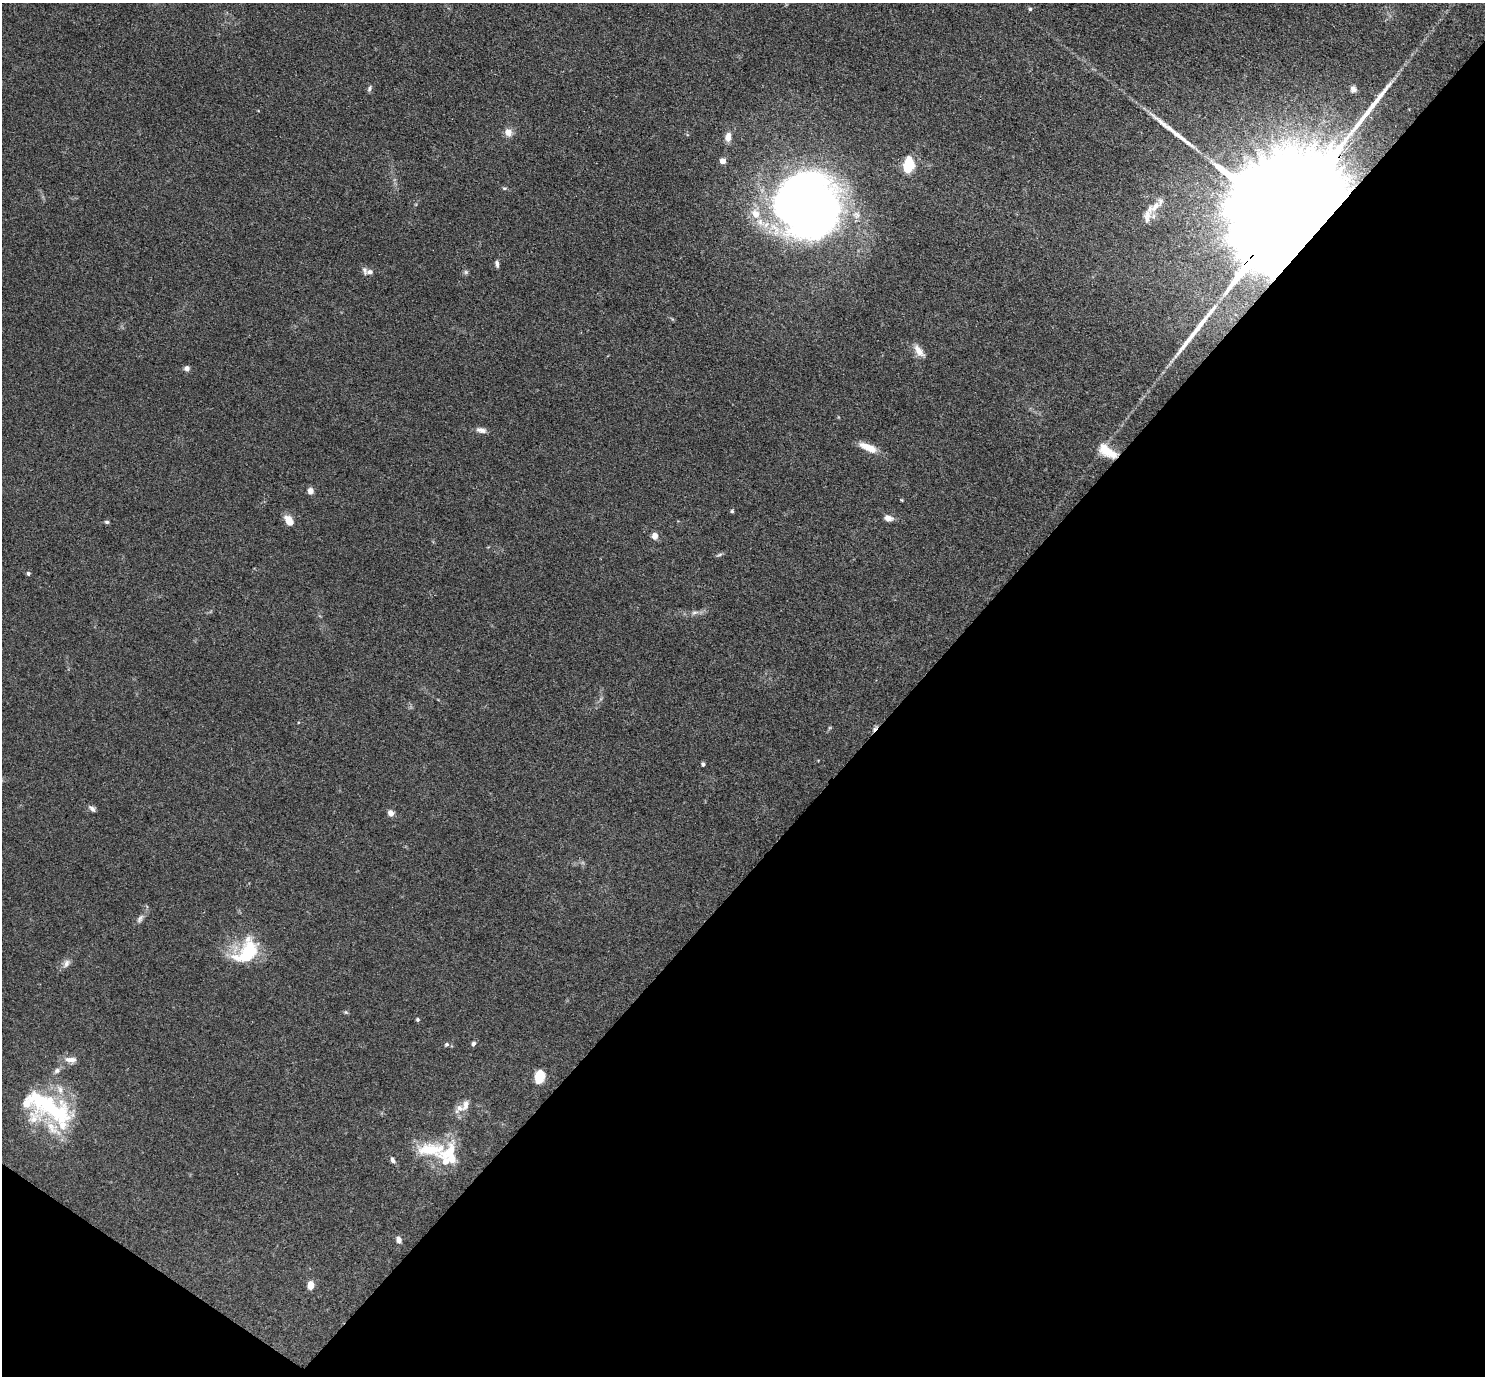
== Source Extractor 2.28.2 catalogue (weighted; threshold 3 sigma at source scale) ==
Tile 15 of 4 x 4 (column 3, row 4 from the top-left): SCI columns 2971-4453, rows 296-1669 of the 5940 x 5944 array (HDU 1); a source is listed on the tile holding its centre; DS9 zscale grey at full resolution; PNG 1487 x 1378 px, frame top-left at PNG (2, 3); no overlay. Shown black and unused: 40% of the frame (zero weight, under 3 of 4 exposures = <1% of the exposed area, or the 3 px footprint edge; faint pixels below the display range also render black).
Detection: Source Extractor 2.28.2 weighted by HDU 2 'WHT'; one run over the whole footprint, this tile lists its part. Background 0.0727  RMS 0.0056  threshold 0.0253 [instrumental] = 3 sigma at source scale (4.5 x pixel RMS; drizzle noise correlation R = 1.50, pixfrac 1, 0.05/0.05 arcsec/px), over >= 5 px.
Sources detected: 63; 2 inside a brighter object's white glare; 1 cosmic-ray / hot-pixel residue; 3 long thin detections or spike segments (spike, bleed or trail) — not listed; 11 inside a brighter listed object's ellipse — not listed separately; the other 46 listed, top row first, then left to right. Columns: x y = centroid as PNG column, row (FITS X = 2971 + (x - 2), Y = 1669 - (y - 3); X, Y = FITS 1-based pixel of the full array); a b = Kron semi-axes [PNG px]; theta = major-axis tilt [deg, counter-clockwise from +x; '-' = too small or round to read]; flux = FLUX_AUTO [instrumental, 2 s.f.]
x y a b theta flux
1030 9 4 4 - 0.84
370 88 9 5 61 1.3
1353 89 10 9 - 4.2
508 132 10 9 - 4.1
728 137 10 7 81 4.7
723 161 4 4 - 6.1
908 165 16 10 80 18
504 188 7 4 7 0.77
1156 205 28 8 41 5.9
807 208 53 45 -6 540
1289 213 80 19 49 57000
497 264 8 4 -79 1.6
370 272 8 6 -2 1.9
466 272 6 6 - 1
919 351 18 8 -55 5.1
187 368 7 6 - 2.1
481 430 14 7 -12 2.9
868 447 24 8 -23 7.6
1107 451 25 11 -32 11
310 491 7 6 - 3.1
732 511 4 4 - 0.73
888 518 8 6 -13 4.4
289 520 12 8 -56 6.3
107 522 6 5 - 0.96
655 536 8 7 - 3
720 555 8 3 19 0.97
28 573 5 4 - 1
694 613 10 6 17 2.1
703 764 4 4 - 1.5
92 809 10 5 -45 1.8
390 813 8 7 - 2.7
140 919 14 7 63 2.3
247 951 38 23 49 31
66 963 13 7 57 2.8
346 1012 6 5 - 0.79
418 1020 4 4 - 0.9
446 1044 6 5 - 1
473 1044 6 5 - 1.4
72 1060 10 9 - 2.9
57 1071 8 7 - 1.8
539 1076 13 9 71 12
465 1105 16 9 71 4.3
50 1107 60 30 -25 65
431 1150 64 18 0 29
399 1240 8 6 -68 2.5
310 1285 8 6 87 5.4
Overlapping masked pixels (flux is a lower limit): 2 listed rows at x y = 1289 213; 1107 451